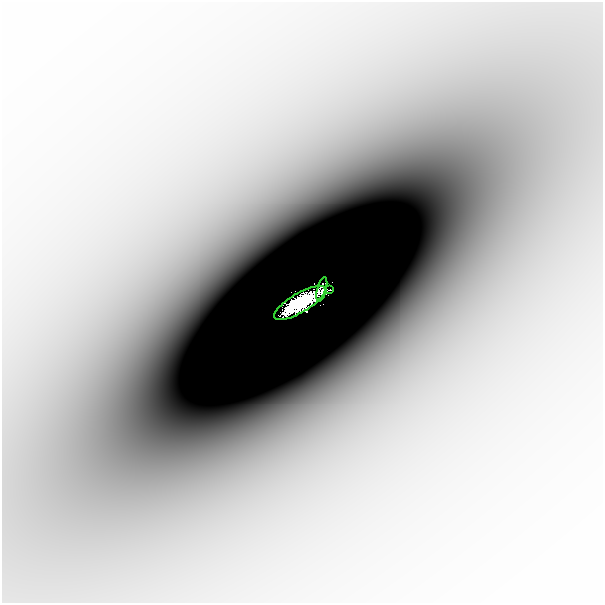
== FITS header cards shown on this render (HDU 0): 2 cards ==
NAXIS1  =                  601
NAXIS2  =                  601

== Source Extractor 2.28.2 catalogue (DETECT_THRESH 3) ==
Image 601 x 601 px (HDU 0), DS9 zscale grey, 1 PNG px = 1 image px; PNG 605 x 605 px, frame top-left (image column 1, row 601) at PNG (2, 2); each listed source drawn as its Kron ellipse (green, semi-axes under 4 px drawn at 4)
Background -5.29e-05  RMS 1.0e-05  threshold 3.07e-05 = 3 sigma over >= 5 px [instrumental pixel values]
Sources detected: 3; all 3 listed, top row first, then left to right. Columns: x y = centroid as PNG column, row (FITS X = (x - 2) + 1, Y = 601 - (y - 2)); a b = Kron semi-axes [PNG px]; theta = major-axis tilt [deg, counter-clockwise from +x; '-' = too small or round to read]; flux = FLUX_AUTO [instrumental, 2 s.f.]
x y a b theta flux
322 289 12 4 75 0.089
330 290 3 2 - 0.0045
300 303 29 9 31 6.8